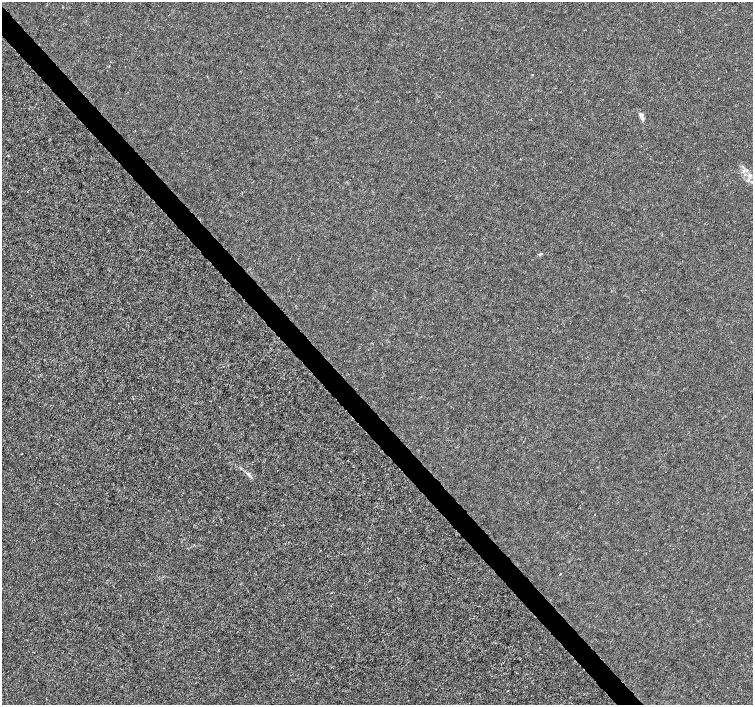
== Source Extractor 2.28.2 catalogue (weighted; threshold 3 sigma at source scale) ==
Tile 11 of 4 x 4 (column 3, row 3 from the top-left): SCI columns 3009-4509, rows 1615-3019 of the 6011 x 5972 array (HDU 1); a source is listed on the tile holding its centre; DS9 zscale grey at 2 x 2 block average (1 PNG px = mean of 2 x 2 image px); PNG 755 x 707 px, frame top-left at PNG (2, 2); no overlay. Shown black and unused: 4% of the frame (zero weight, under 3 of 4 exposures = <1% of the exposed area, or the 3 px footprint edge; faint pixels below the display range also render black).
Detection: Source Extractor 2.28.2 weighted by HDU 2 'WHT'; one run over the whole footprint, this tile lists its part. Background -2.35e-04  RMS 0.0012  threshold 0.00539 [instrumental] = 3 sigma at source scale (4.5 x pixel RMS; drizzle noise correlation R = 1.50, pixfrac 1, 0.0396/0.0396 arcsec/px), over >= 5 px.
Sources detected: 5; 1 inside a brighter listed object's ellipse — not listed separately; the other 4 listed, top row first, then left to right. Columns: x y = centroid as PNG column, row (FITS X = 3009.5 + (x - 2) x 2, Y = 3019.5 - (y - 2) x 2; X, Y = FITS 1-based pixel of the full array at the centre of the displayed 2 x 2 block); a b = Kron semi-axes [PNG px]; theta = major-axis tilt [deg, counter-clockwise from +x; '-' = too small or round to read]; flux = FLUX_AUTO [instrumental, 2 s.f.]
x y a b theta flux
641 115 8 4 -72 1.2
541 254 5 2 - 0.3
560 574 2 2 - 0.39
508 691 2 2 - 0.14